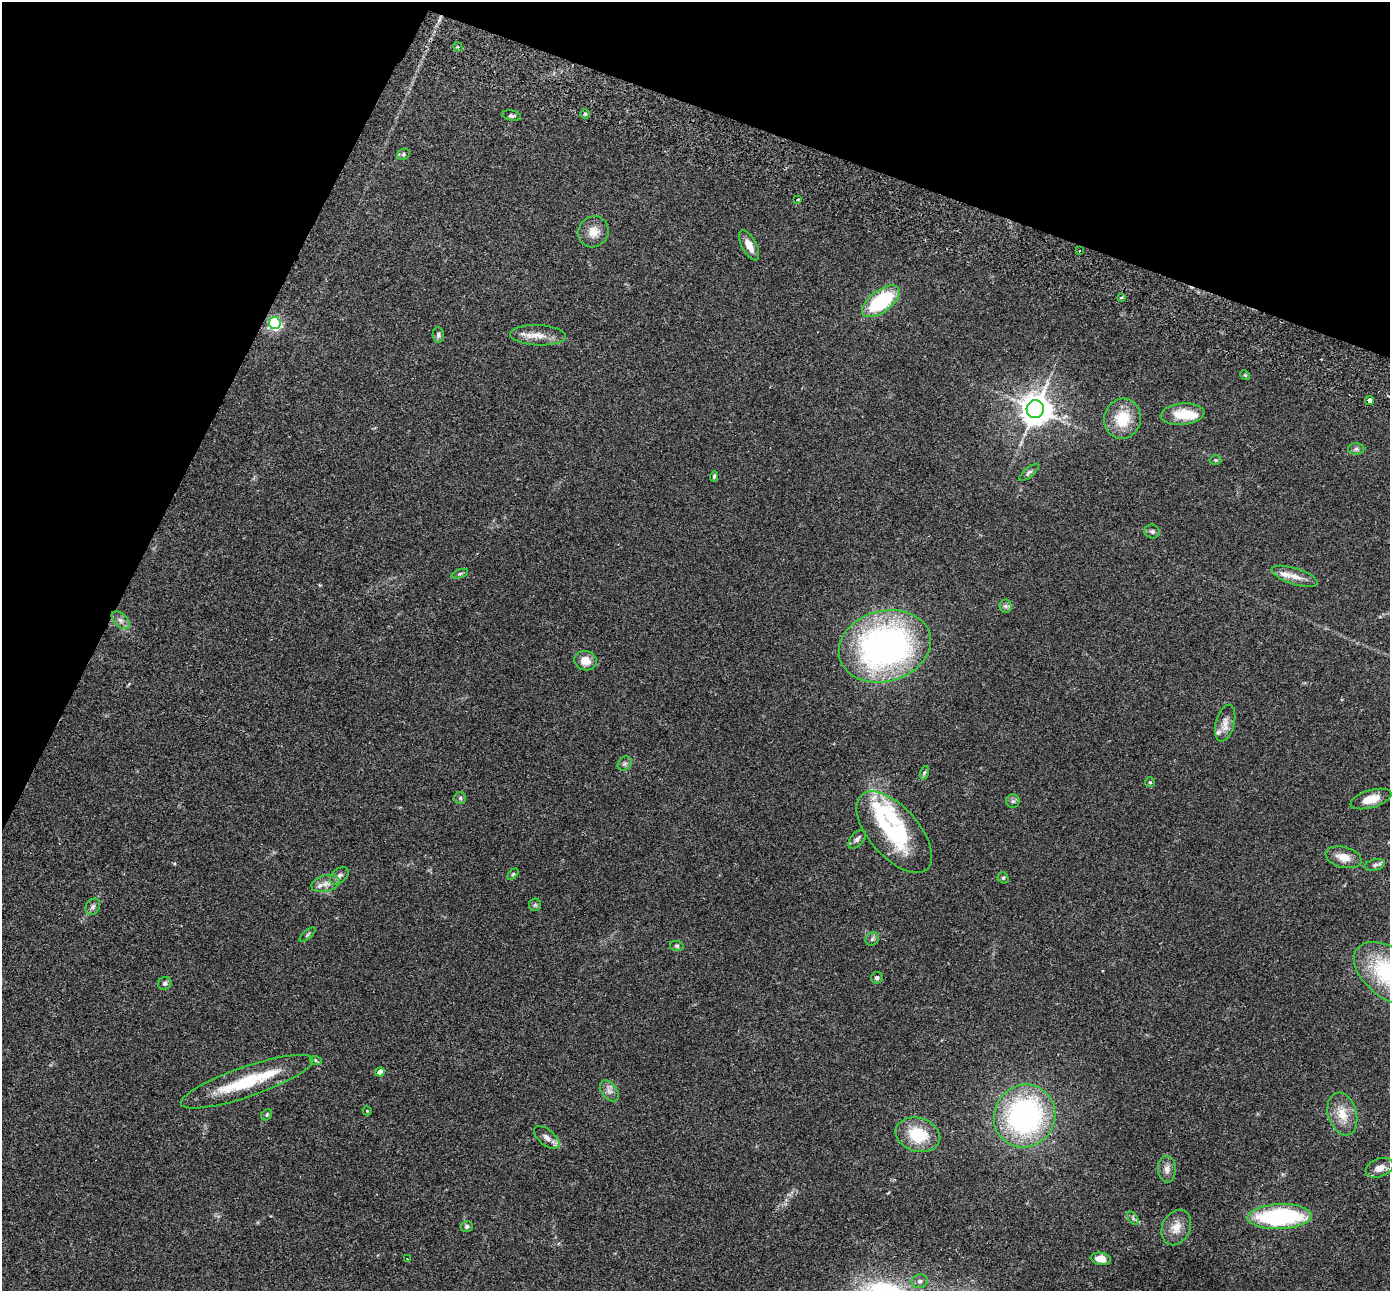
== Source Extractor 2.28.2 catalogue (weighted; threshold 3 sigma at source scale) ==
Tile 2 of 4 x 4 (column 2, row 1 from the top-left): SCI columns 1416-2803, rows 4063-5351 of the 5610 x 5679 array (HDU 1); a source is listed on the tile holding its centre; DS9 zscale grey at full resolution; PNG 1392 x 1293 px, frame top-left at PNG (2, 2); each listed source drawn as its Kron ellipse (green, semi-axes under 4 px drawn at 4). Shown black and unused: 20% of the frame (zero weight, under 2 of 3 exposures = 3% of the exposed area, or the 3 px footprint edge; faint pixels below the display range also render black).
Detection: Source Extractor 2.28.2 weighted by HDU 2 'WHT'; one run over the whole footprint, this tile lists its part. Background 0.109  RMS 0.0092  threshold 0.0414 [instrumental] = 3 sigma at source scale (4.5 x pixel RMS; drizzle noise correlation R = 1.50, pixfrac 1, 0.05/0.05 arcsec/px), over >= 5 px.
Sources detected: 77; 6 inside a brighter listed object's ellipse — not listed separately; the other 71 listed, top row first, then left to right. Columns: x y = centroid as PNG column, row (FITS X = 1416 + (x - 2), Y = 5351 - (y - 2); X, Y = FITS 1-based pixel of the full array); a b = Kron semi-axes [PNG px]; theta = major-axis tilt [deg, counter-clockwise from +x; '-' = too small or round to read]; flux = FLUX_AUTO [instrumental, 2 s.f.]
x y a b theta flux
458 47 5 3 - 1.1
585 114 4 4 - 1.3
512 116 9 5 -10 1.9
403 154 6 5 - 1.7
797 199 3 3 - 1.4
594 232 16 15 - 11
749 245 17 7 -62 7.4
1079 251 3 2 - 0.71
1122 297 4 3 - 1.4
881 301 22 11 37 65
275 323 6 6 - 170
438 335 7 5 -86 2
538 335 28 10 -2 12
1245 375 5 4 - 1
1370 400 4 4 - 7.1
1035 409 9 8 - 1500
1182 414 22 10 6 23
1122 419 20 18 76 27
1356 449 8 6 0 2.1
1215 460 6 5 - 1.3
1029 472 12 4 40 2.2
714 476 5 4 - 1.4
1152 531 7 7 - 2.4
460 574 8 4 18 1.6
1295 576 24 8 -18 9.7
1005 606 6 6 - 2.2
121 620 11 6 -44 3.6
885 646 47 35 16 300
586 661 11 9 -16 10
1225 723 19 9 76 7.6
625 764 8 6 45 2.3
924 773 7 4 72 1.6
1150 782 5 5 - 1
460 798 6 6 - 1.8
1371 799 21 9 16 12
1013 801 7 6 - 2.1
894 832 50 24 -48 85
857 839 11 6 48 3.2
1343 857 18 10 -14 11
1375 865 10 5 14 2.5
513 874 6 4 45 1.2
339 876 11 7 40 3.4
1003 878 6 5 - 1.3
326 884 14 8 13 6.3
535 905 6 6 - 1.6
93 907 8 7 - 2.7
307 935 10 4 41 1.4
872 939 7 6 - 2.1
677 946 7 5 -14 1.5
1389 973 40 24 -38 92
877 978 6 5 - 2.1
165 983 7 6 - 2.1
316 1061 6 4 -20 1.4
380 1072 4 4 - 11
247 1082 70 15 19 52
609 1091 12 7 -54 4.4
367 1111 4 4 - 0.95
1342 1114 22 14 -74 16
267 1115 6 5 - 1.2
1025 1116 32 30 57 190
918 1135 23 16 -17 33
547 1137 15 7 -40 5.2
1380 1168 14 9 20 7.4
1167 1169 13 9 -86 5.1
1280 1217 32 12 2 110
1133 1218 8 4 -55 1.8
467 1226 6 5 - 1.8
1176 1228 18 14 65 12
407 1259 2 2 - 0.56
1101 1259 10 6 -10 8.8
920 1281 8 7 - 2.9
Overlapping masked pixels (flux is a lower limit): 1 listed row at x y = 1370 400
Isophote crosses this tile's border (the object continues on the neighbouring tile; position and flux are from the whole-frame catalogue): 1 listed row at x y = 1389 973